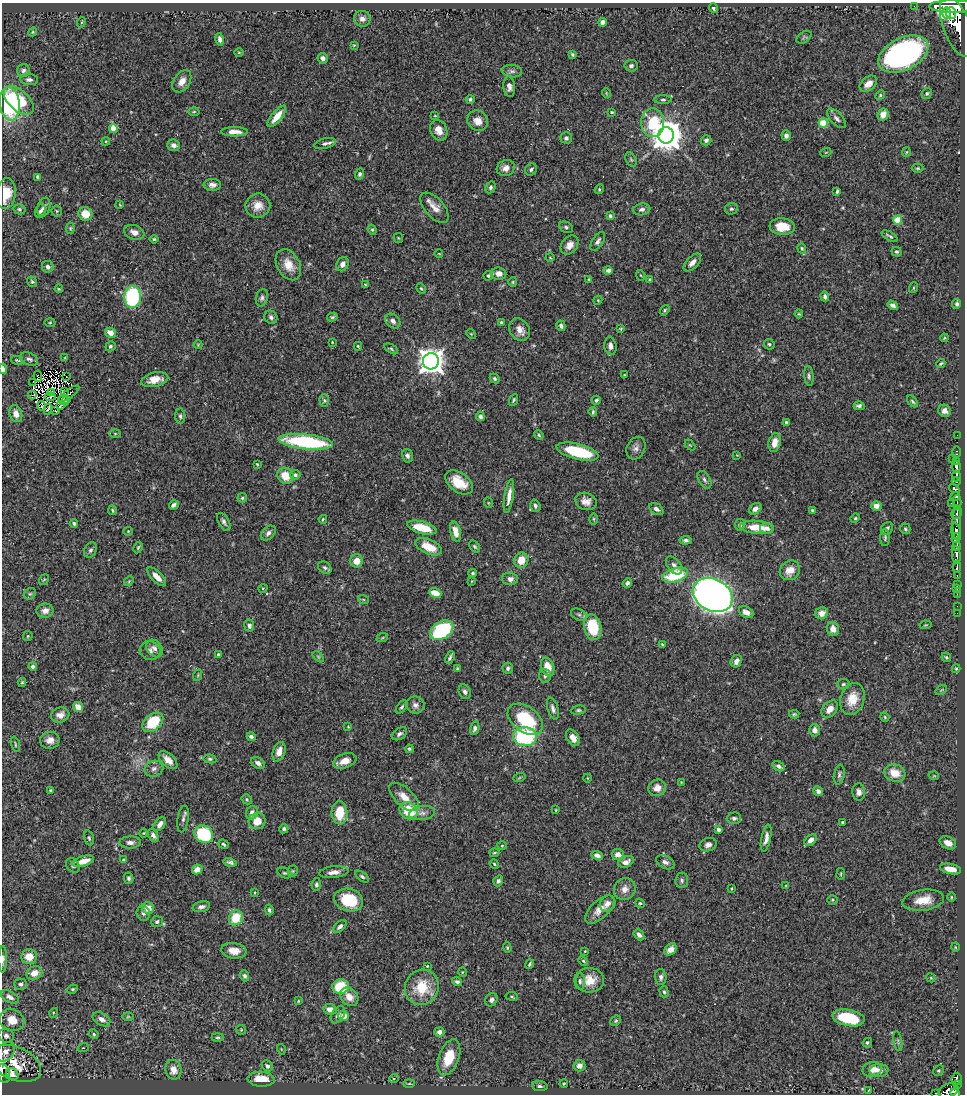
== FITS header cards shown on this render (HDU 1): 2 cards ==
NAXIS1  =                  963
NAXIS2  =                 1092

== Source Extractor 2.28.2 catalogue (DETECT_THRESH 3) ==
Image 963 x 1092 px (HDU 1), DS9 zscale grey, 1 PNG px = 1 image px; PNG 967 x 1096 px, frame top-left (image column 1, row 1092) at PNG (2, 3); each listed source drawn as its Kron ellipse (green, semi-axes under 4 px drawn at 4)
Background 0.779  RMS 0.026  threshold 0.0791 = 3 sigma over >= 5 px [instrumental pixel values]
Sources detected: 458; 3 with non-positive FLUX_AUTO (blend fragments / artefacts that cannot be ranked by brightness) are neither listed nor drawn; the other 455 listed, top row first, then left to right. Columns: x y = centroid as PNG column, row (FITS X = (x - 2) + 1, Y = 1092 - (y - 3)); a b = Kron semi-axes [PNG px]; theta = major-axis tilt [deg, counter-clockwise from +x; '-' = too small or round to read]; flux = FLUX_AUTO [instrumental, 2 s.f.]
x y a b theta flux
914 6 2 2 - 6.7
953 7 24 6 -1 4000
713 8 5 4 - 3.2
946 13 6 3 -89 990
951 13 6 5 - 1400
362 19 8 8 - 9
82 22 5 3 - 1.5
602 22 4 4 - 7.7
957 27 32 13 -69 5700
33 32 4 4 - 2.1
804 37 8 5 33 3.3
220 39 6 4 -79 5.4
354 45 3 3 - 1.6
239 52 5 3 - 1.7
572 54 4 3 - 2.6
903 54 26 16 26 500
323 58 5 5 - 7.8
631 66 6 6 - 4.2
23 70 6 6 - 4.9
512 71 10 6 -7 5.8
29 80 9 5 -3 5.6
182 81 12 8 57 15
868 84 10 6 39 13
509 87 10 6 -85 7.4
606 93 5 3 - 1.4
927 93 6 4 59 3
880 95 5 4 - 2.5
470 99 4 4 - 3.8
19 100 18 10 -42 71
663 100 9 3 0 3.2
10 104 17 10 -84 190
194 112 5 3 - 2
612 112 3 3 - 1.7
883 115 6 5 - 17
277 116 13 5 51 26
435 116 3 2 - 1.4
836 118 12 6 -48 7
478 121 11 9 -42 16
653 123 14 11 -89 81
823 123 4 4 - 64
113 128 4 4 - 46
439 130 11 8 -65 14
234 132 13 4 0 15
666 135 8 8 - 3500
786 136 5 4 - 7
566 138 5 5 - 4.5
706 140 5 5 - 5.3
106 141 4 3 - 1.6
325 144 11 5 16 5.6
174 145 6 5 - 7.7
826 152 5 3 - 1.6
906 152 5 4 - 1.9
631 159 8 5 -63 2.7
506 168 9 8 - 12
918 168 6 4 0 2.4
531 169 6 5 - 4.4
359 174 5 4 - 4
38 177 4 3 - 4.8
212 185 8 6 2 7.5
490 187 6 4 59 4.1
599 189 5 4 - 2.1
837 191 4 3 - 2.8
6 194 15 9 82 32
120 205 3 2 - 1.1
258 206 12 12 - 20
44 207 10 6 72 7.6
434 208 18 9 -49 16
19 209 6 5 - 3.3
642 209 8 6 9 5.8
731 209 6 5 - 3.2
40 211 7 5 72 3.8
57 211 5 5 - 2.3
85 214 7 6 - 26
610 216 4 4 - 4.7
898 220 4 4 - 58
566 227 7 5 -28 4
782 227 12 8 -5 33
70 228 5 4 - 2.2
372 230 5 4 - 2.4
134 232 10 7 -20 11
890 236 9 3 -29 3.9
398 238 5 5 - 1.9
154 239 4 4 - 2.1
598 241 10 5 56 6.5
569 245 10 8 53 13
802 248 5 4 - 2.2
897 252 5 4 - 3.2
439 254 4 2 - 1.3
550 258 4 3 - 1.3
692 263 11 6 45 11
342 264 7 6 - 8.6
288 265 17 11 -61 26
48 267 6 5 - 5.6
608 270 5 4 - 5.6
499 274 7 6 - 11
640 275 5 3 - 1.4
488 276 5 4 - 2.7
589 279 3 2 - 1.5
650 280 4 4 - 3.3
32 282 5 4 - 2.9
513 282 5 4 - 2.1
365 284 4 2 - 1.4
913 288 5 3 - 1.7
59 289 4 4 - 1.7
421 289 5 3 - 2.3
825 296 5 3 - 4.8
133 297 11 8 87 210
262 298 9 6 76 5.3
598 300 4 3 - 1.5
957 304 5 4 - 4.1
893 305 5 4 - 6.2
665 310 6 4 51 2.4
799 314 4 4 - 1.8
271 317 7 6 - 5.5
332 317 5 3 - 2.6
393 321 8 6 -43 7
50 322 5 3 - 1.8
501 322 4 4 - 2.2
561 326 5 4 - 5.2
621 329 4 3 - 1.6
519 330 12 9 -52 14
110 333 5 5 - 18
471 334 5 4 - 2.1
944 338 4 3 - 1.6
332 342 3 2 - 1.2
769 344 5 5 - 3.6
198 345 4 4 - 1.6
110 346 5 5 - 3.3
358 346 4 3 - 1.9
610 346 9 6 -82 8.1
391 349 8 4 -31 2.9
65 358 3 2 - 1.1
29 359 9 6 -24 5.3
17 360 6 3 -14 2.1
431 361 8 8 - 1900
941 363 4 3 - 2.2
3 369 5 3 - 6
624 375 3 2 - 1.4
38 376 6 2 -82 0.19
809 376 10 4 -84 4.3
66 377 2 2 - 1
495 379 5 4 - 3.5
155 380 14 7 13 21
33 382 2 2 - 4.5
64 391 3 2 - 1.6
52 392 2 2 - 2.3
69 394 12 2 37 1.4
32 395 4 2 - 1.6
50 397 5 2 - 2
64 400 6 3 -41 0.9
66 400 4 2 - 3.6
324 400 6 4 -89 2.7
514 400 6 3 64 2.6
596 400 4 4 - 3.1
913 401 7 3 -48 2.9
61 405 4 2 - 0.4
41 406 5 2 - 1.1
859 406 5 4 - 5.6
48 409 5 2 - 0.96
55 411 3 2 - 1.3
945 411 6 6 - 9.1
593 412 5 3 - 2.5
16 414 9 6 -72 13
180 416 7 5 -88 3.8
480 416 5 4 - 5.4
786 422 4 3 - 2.8
115 434 6 4 -1 2.1
539 435 5 4 - 2.3
957 435 2 2 - 12
306 442 27 7 -6 180
775 443 9 6 77 17
690 445 6 3 -44 1.7
636 448 12 9 63 9
577 452 21 7 -14 98
956 452 6 3 90 44
737 455 4 4 - 1.3
407 456 7 5 -75 5.7
952 458 3 2 - 17
957 462 4 3 - 180
257 464 3 2 - 1.4
956 466 6 4 -82 780
295 475 5 4 - 5
286 476 8 7 - 30
956 476 5 3 - 460
704 480 10 5 -58 5
459 482 15 9 -36 37
956 482 4 3 - 220
954 488 5 4 - 230
509 496 17 4 81 14
955 496 5 4 - 230
242 498 4 4 - 2.5
586 501 11 8 -20 12
957 502 7 2 90 230
489 503 5 3 - 1.5
951 503 2 2 - 5.4
174 505 5 3 - 5.7
535 506 6 5 - 4.9
876 506 5 5 - 12
656 509 8 5 -34 6.3
755 509 7 5 38 7.7
112 510 5 3 - 2.2
812 510 4 3 - 2.4
957 513 6 5 - 410
855 518 5 4 - 2.4
323 519 4 3 - 2.2
594 519 6 4 -89 2.2
224 522 10 5 -61 5.2
957 522 17 3 89 250
74 523 4 3 - 2.8
740 525 6 5 - 5.9
757 527 17 6 -5 37
422 528 15 6 -14 49
767 528 6 5 - 8.7
887 528 7 5 50 5.9
905 529 5 5 - 2.8
128 531 4 4 - 1.6
455 532 10 5 -75 17
956 532 8 4 -80 1300
268 533 9 6 45 6.4
885 538 8 4 89 3.4
956 538 5 3 - 550
685 540 6 4 5 4.3
475 546 6 4 -50 2.9
957 546 5 3 - 340
138 547 6 4 63 2.4
428 547 14 7 -24 36
90 550 8 6 59 4.4
956 555 9 3 -84 830
521 560 7 7 - 25
357 561 6 6 - 18
674 565 10 6 -51 8
957 567 6 3 83 210
325 568 7 5 -33 3.9
790 570 10 9 - 19
473 573 4 4 - 2.5
675 575 13 7 18 88
957 575 3 2 - 54
157 577 12 5 -45 15
510 579 8 6 -3 8
44 580 6 3 55 1.8
129 581 5 4 - 1.9
472 581 4 2 - 1.2
627 583 5 4 - 5.1
957 584 3 2 - 20
263 588 5 3 - 1.6
957 589 3 2 - 7.4
435 593 6 4 -22 26
30 594 6 5 - 3.4
957 594 2 2 - 9.4
713 595 21 16 -28 1500
363 599 5 3 - 1.7
957 606 2 2 - 5.5
45 611 8 7 - 11
746 612 8 5 -29 11
822 613 6 6 - 14
957 613 2 2 - 3.8
579 615 8 5 -28 4.7
249 625 6 5 - 6.2
925 625 6 4 11 2.2
593 627 13 8 -78 72
833 629 7 6 - 14
442 630 13 8 33 150
28 636 5 4 - 2
382 638 6 4 19 2.2
662 645 3 3 - 1.8
154 648 10 7 -49 7
150 650 10 9 - 7.9
218 655 4 3 - 2.9
318 657 7 4 -44 2.5
450 657 6 3 65 4.4
946 657 5 4 - 3
736 661 6 5 - 11
33 666 4 4 - 4.2
548 667 9 6 -72 26
508 668 6 5 - 4.1
457 669 4 3 - 2.6
956 669 4 4 - 2
198 675 6 3 72 1.8
545 676 7 6 - 4
22 682 4 4 - 1.7
843 684 6 5 - 3
941 690 6 4 34 2
465 692 7 6 - 5.7
852 699 16 11 72 34
415 705 9 8 - 8.6
78 707 5 4 - 19
402 707 7 4 52 3.5
553 709 11 5 -74 7
830 709 10 6 49 15
578 710 7 4 7 3.3
794 714 5 4 - 2.6
60 715 9 7 17 12
885 717 4 3 - 2
525 719 20 12 -37 100
153 722 12 8 40 81
348 727 4 3 - 1.3
475 728 7 4 76 5.2
815 730 6 5 - 11
399 734 8 5 34 5.5
251 737 4 3 - 5.4
525 737 12 9 -2 150
573 738 9 6 -57 13
50 740 10 8 8 12
15 744 8 3 -75 2.1
409 749 4 4 - 2.8
279 752 10 6 70 16
210 759 6 4 -9 3.1
168 760 11 6 -43 14
345 761 12 7 19 17
258 763 7 5 -34 8.4
779 766 6 4 -34 6.2
154 769 10 7 19 7.8
895 773 11 8 -19 27
839 775 10 5 80 4.8
934 776 5 3 - 1.4
519 778 6 4 19 2.1
587 778 4 3 - 1.2
681 782 3 3 - 1.1
657 788 9 8 - 16
51 790 4 3 - 2.4
818 791 5 4 - 6.1
859 792 8 6 -86 7.9
404 797 18 9 -43 22
247 799 5 4 - 2.5
556 810 3 2 - 1.4
408 811 10 8 -38 52
252 813 7 6 - 12
340 813 11 8 -85 52
422 813 13 7 7 8.8
734 818 7 6 - 4.2
183 819 13 5 82 6.2
257 821 8 8 - 24
842 822 3 2 - 2.2
160 824 8 5 52 9
284 829 5 4 - 4
718 830 4 3 - 4.3
144 833 4 4 - 1.6
204 834 10 8 -30 110
153 835 7 4 -62 6.3
89 838 7 4 -74 3.1
766 838 14 4 78 11
811 840 7 5 42 12
130 842 10 6 1 7.8
948 843 9 6 -27 13
224 844 6 4 -39 3
708 845 9 6 20 7.3
502 846 5 3 - 1.7
494 853 5 3 - 2
618 854 6 5 - 13
597 855 6 4 -22 8.4
123 860 3 2 - 1.4
83 861 11 5 17 24
230 862 6 3 -14 4.4
626 862 8 5 24 10
665 862 10 6 -27 7.2
494 864 5 4 - 2
73 865 8 6 -47 5.5
197 869 5 5 - 15
950 869 11 5 -12 18
293 871 5 5 - 2.5
334 872 14 6 6 13
284 873 7 5 -25 3.3
841 874 6 3 82 1.7
362 877 8 4 -37 3.7
129 878 5 4 - 4.6
682 880 7 6 - 4.9
498 881 5 5 - 4.8
316 884 6 4 78 3.8
786 886 3 2 - 1.3
732 888 4 2 - 1.5
625 889 11 10 - 13
255 893 4 2 - 1.5
951 897 4 3 - 1.7
349 900 15 11 -18 76
832 900 5 4 - 2.2
923 900 21 10 8 31
640 903 5 4 - 2.4
607 904 8 7 - 8.1
201 907 9 5 13 6.9
148 908 6 5 - 19
600 909 18 9 42 19
269 910 5 3 - 3.1
143 913 7 6 - 5.4
236 918 8 6 57 49
157 922 6 5 - 3.7
340 926 8 4 42 5.3
639 935 6 4 -50 7.9
955 947 4 3 - 1.4
507 948 5 4 - 2.1
670 949 7 5 42 11
234 951 13 7 -6 17
585 951 3 2 - 1.3
29 956 8 7 - 26
3 959 13 4 89 5.9
583 961 5 4 - 2.3
530 964 5 3 - 2.4
427 966 3 3 - 1.6
462 972 5 3 - 1.6
34 973 8 6 20 16
244 976 5 4 - 4.6
661 977 8 5 -86 5.7
931 978 5 3 - 1.7
590 980 14 12 3 27
580 981 8 5 -85 4.4
457 982 5 4 - 4.1
21 984 6 6 - 4.2
341 987 8 7 - 59
422 987 18 16 61 58
72 989 5 4 - 2.2
664 992 6 4 -74 3.3
512 996 6 3 -9 2.2
10 997 10 5 -29 7.4
349 997 10 8 -46 17
491 1000 7 5 55 5
298 1001 4 3 - 1.6
330 1009 7 5 -10 15
53 1013 5 3 - 1.6
338 1015 9 6 56 6.7
344 1016 5 5 - 16
128 1017 5 3 - 1.8
849 1018 16 8 -10 82
101 1019 9 6 -29 10
12 1020 12 11 - 26
616 1021 6 4 44 2.8
241 1030 5 5 - 2.1
439 1032 5 5 - 7.7
94 1034 5 4 - 2.5
6 1036 8 7 - 6.4
218 1037 6 4 1 2.7
898 1041 10 3 -80 2.9
867 1043 5 4 - 2.8
83 1048 6 3 18 1.7
281 1049 5 3 - 1.5
5 1052 11 8 48 12
449 1057 19 10 70 49
15 1063 27 16 -23 28
267 1066 6 5 - 5
579 1066 6 5 - 9
872 1069 10 7 12 17
173 1070 10 8 -80 19
879 1070 9 6 3 13
938 1071 6 5 - 2.5
4 1074 10 6 -74 120
12 1074 7 5 -35 5.5
394 1078 5 3 - 1.9
261 1079 13 7 -3 36
957 1079 6 5 - 140
409 1084 6 4 2 2.4
564 1084 4 3 - 1.6
957 1085 4 2 - 59
540 1086 8 5 -6 4.1
869 1090 3 2 - 1.2
949 1091 10 7 27 660
936 1093 3 2 - 9.8
955 1093 5 3 - 270
At the frame edge (FLAGS 8, measured only in part): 7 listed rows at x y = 6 194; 3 369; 3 959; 5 1052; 4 1074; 936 1093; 955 1093
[3 non-positive-flux detections neither listed nor drawn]